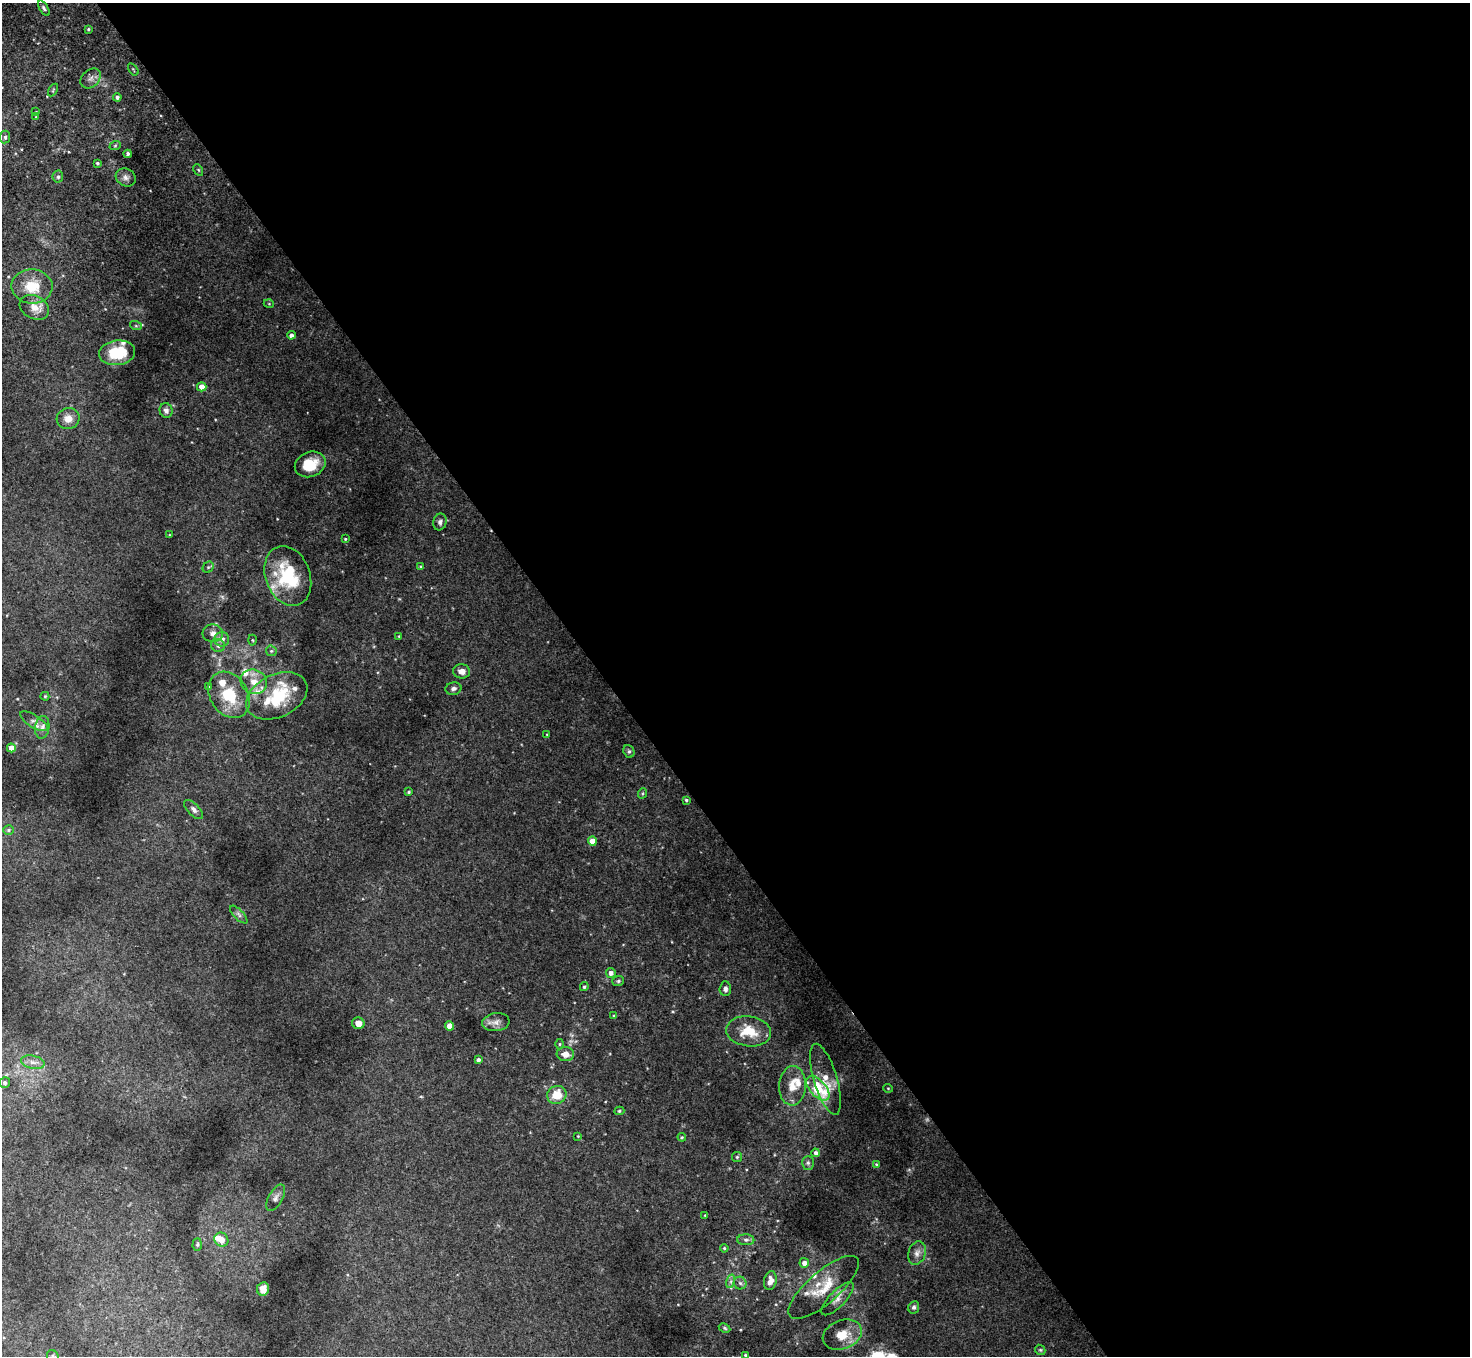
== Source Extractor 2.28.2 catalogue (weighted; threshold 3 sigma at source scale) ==
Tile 8 of 4 x 4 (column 4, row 2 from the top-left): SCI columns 4407-5874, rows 2867-4220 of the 5877 x 5870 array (HDU 1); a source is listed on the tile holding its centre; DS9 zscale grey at full resolution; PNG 1472 x 1358 px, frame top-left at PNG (2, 3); each listed source drawn as its Kron ellipse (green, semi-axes under 4 px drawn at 4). Shown black and unused: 59% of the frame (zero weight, under 3 of 4 exposures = <1% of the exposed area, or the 3 px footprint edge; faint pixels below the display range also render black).
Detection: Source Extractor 2.28.2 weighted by HDU 2 'WHT'; one run over the whole footprint, this tile lists its part. Background 0.011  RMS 0.0047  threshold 0.0212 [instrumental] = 3 sigma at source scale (4.5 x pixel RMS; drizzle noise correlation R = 1.50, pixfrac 1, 0.05/0.05 arcsec/px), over >= 5 px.
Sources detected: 117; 3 too faint to see at this stretch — neither listed nor drawn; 12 inside a brighter listed object's ellipse — not listed separately; the other 102 listed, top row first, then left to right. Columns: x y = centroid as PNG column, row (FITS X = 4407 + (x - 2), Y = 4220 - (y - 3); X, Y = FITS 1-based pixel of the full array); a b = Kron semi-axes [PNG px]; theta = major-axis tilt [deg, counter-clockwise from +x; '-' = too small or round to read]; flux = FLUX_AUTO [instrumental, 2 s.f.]
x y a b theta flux
44 8 8 4 -57 0.96
88 29 4 3 - 0.55
133 69 7 3 -55 0.48
91 78 11 8 42 2.3
53 90 7 3 59 0.46
117 97 4 4 - 1.3
36 112 4 4 - 0.42
36 117 3 3 - 0.37
5 137 6 5 - 1.1
115 146 6 3 20 0.64
128 154 4 3 - 0.82
97 163 3 3 - 0.69
198 170 6 4 -61 0.64
58 177 6 5 - 1.1
126 177 10 8 -28 2.1
32 286 20 17 -2 13
269 304 5 3 - 0.42
34 307 15 11 -29 5
136 326 6 4 -18 0.59
291 335 4 4 - 1.4
117 353 18 12 7 15
202 387 4 4 - 3.7
166 410 7 6 - 1.5
68 419 11 10 - 4.4
310 464 16 12 23 9.5
440 522 8 6 75 1.4
170 535 3 2 - 0.32
345 539 3 3 - 0.44
208 567 6 5 - 0.73
421 567 4 4 - 0.65
288 576 31 22 -70 25
213 633 10 8 1 2.8
399 636 4 4 - 0.48
222 639 7 7 - 3.1
252 640 5 3 - 0.5
218 646 7 6 - 1.5
271 651 5 5 - 0.78
462 671 8 7 - 3
254 682 13 12 - 6.5
208 687 3 3 - 0.6
453 689 8 6 12 1.6
229 695 25 19 -56 18
45 696 4 4 - 0.51
277 696 32 21 25 25
34 721 16 6 -32 2.2
42 727 11 7 82 2.3
547 734 3 3 - 0.41
11 748 4 4 - 5.2
629 751 6 5 - 0.8
409 792 3 3 - 0.6
643 793 5 3 - 0.52
686 800 3 3 - 0.63
194 809 12 6 -47 1.8
9 830 5 4 - 0.73
592 841 4 4 - 4.9
239 915 11 5 -46 1.6
611 973 5 5 - 1.7
618 981 6 5 - 0.78
584 987 4 4 - 0.74
725 989 7 6 - 1.5
614 1016 3 3 - 0.48
496 1022 14 9 7 2.7
358 1023 6 6 - 3.6
450 1026 4 4 - 5.3
749 1031 22 15 -7 12
559 1044 5 3 - 0.55
565 1054 9 7 -3 3.8
478 1060 4 3 - 1.2
33 1062 12 6 -11 2.5
825 1079 37 11 -74 8.4
5 1083 5 5 - 1.2
792 1086 20 13 86 6.9
818 1088 15 8 -48 23
888 1088 5 4 - 0.47
557 1095 10 9 - 9.4
619 1111 5 4 - 0.7
578 1136 4 3 - 0.36
682 1137 4 4 - 0.54
816 1153 4 4 - 1.5
737 1157 5 5 - 0.61
808 1163 7 5 -90 1
876 1164 4 4 - 0.46
276 1198 15 7 61 2.2
705 1215 4 2 - 0.31
221 1240 7 6 - 4.6
746 1240 8 5 -2 1.4
197 1244 6 4 87 0.75
724 1248 4 4 - 0.62
917 1253 12 8 71 2.8
804 1263 5 4 - 2.4
731 1281 7 4 72 1.1
770 1281 9 6 78 3.6
740 1283 6 6 - 1.2
824 1287 44 16 41 14
263 1289 7 6 - 2.8
838 1299 21 8 46 4
914 1307 6 5 - 0.98
725 1328 6 4 -28 0.67
842 1335 20 14 21 8.9
1040 1350 5 4 - 0.64
745 1355 4 4 - 0.53
53 1356 6 5 - 0.78
Isophote crosses this tile's border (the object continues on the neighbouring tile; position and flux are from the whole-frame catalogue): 1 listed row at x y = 53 1356